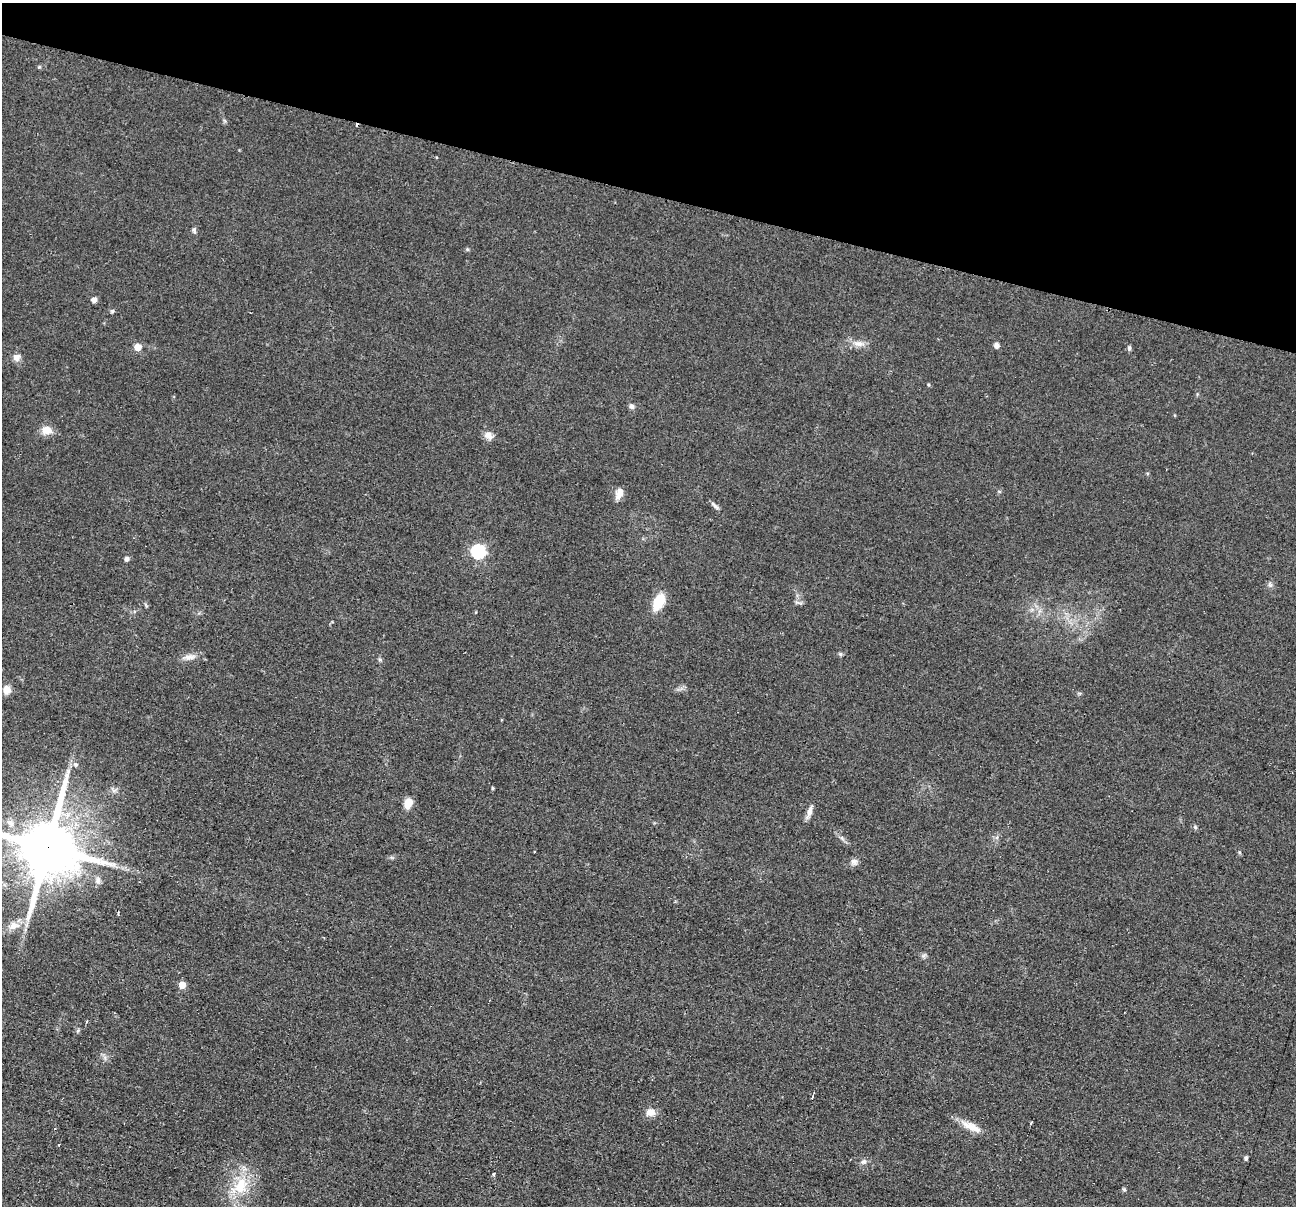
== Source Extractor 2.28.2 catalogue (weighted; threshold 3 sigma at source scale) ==
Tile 2 of 4 x 4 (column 2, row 1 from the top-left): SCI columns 1303-2596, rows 3871-5074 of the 5194 x 5209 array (HDU 1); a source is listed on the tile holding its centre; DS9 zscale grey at full resolution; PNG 1298 x 1208 px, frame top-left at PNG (2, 3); no overlay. Shown black and unused: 16% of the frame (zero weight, under 2 of 3 exposures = <1% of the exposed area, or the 3 px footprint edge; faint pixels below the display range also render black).
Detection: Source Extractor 2.28.2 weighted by HDU 2 'WHT'; one run over the whole footprint, this tile lists its part. Background 0.0439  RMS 0.0074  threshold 0.0332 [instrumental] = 3 sigma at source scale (4.5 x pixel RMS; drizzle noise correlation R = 1.50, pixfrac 1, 0.05/0.05 arcsec/px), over >= 5 px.
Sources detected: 48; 1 cosmic-ray / hot-pixel residue — not listed; the other 47 listed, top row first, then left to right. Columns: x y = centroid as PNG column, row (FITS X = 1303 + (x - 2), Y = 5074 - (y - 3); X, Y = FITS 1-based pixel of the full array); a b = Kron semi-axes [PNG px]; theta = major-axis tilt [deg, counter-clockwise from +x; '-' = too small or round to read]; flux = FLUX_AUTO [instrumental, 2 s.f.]
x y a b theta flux
39 67 5 3 - 0.83
194 230 9 5 -88 1.7
94 300 6 6 - 2.8
112 311 6 4 46 1.1
859 343 17 7 -3 5.8
996 345 6 6 - 2.6
138 347 7 6 - 7.1
1129 348 6 4 -90 1.7
16 357 8 8 - 4.6
632 406 7 6 - 2.1
47 430 14 10 -2 7.7
489 436 12 9 -34 4.6
619 493 13 8 65 6.1
715 506 14 4 -42 2.3
478 551 7 6 - 110
127 559 4 4 - 2.9
1270 585 6 6 - 1.9
659 602 14 8 65 27
797 602 7 5 -21 1.8
840 654 6 5 - 1.2
189 657 19 7 6 5.2
380 660 6 5 - 1.2
7 690 8 7 - 7.6
75 764 7 6 - 2.2
493 788 5 3 - 0.75
114 790 7 4 19 1.8
408 803 11 8 73 8.2
809 812 18 5 71 4.7
1195 827 6 4 -46 1.1
842 838 8 4 -54 1.7
48 847 18 16 77 6500
534 851 3 2 - 0.92
1239 852 5 3 - 0.84
854 862 9 8 - 3
118 913 4 3 - 0.89
14 926 16 11 11 8.5
182 985 5 5 - 13
87 1022 4 3 - 1.2
812 1097 5 3 - 1.2
650 1112 12 9 10 6
1031 1123 3 3 - 4.1
971 1127 28 9 -25 11
59 1144 3 2 - 1.9
1246 1158 5 4 - 1.6
863 1162 9 6 18 2.4
494 1174 4 3 - 1.2
240 1186 29 19 48 28
Overlapping masked pixels (flux is a lower limit): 1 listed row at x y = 48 847
Isophote crosses this tile's border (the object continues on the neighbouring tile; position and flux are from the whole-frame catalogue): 1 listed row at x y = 48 847